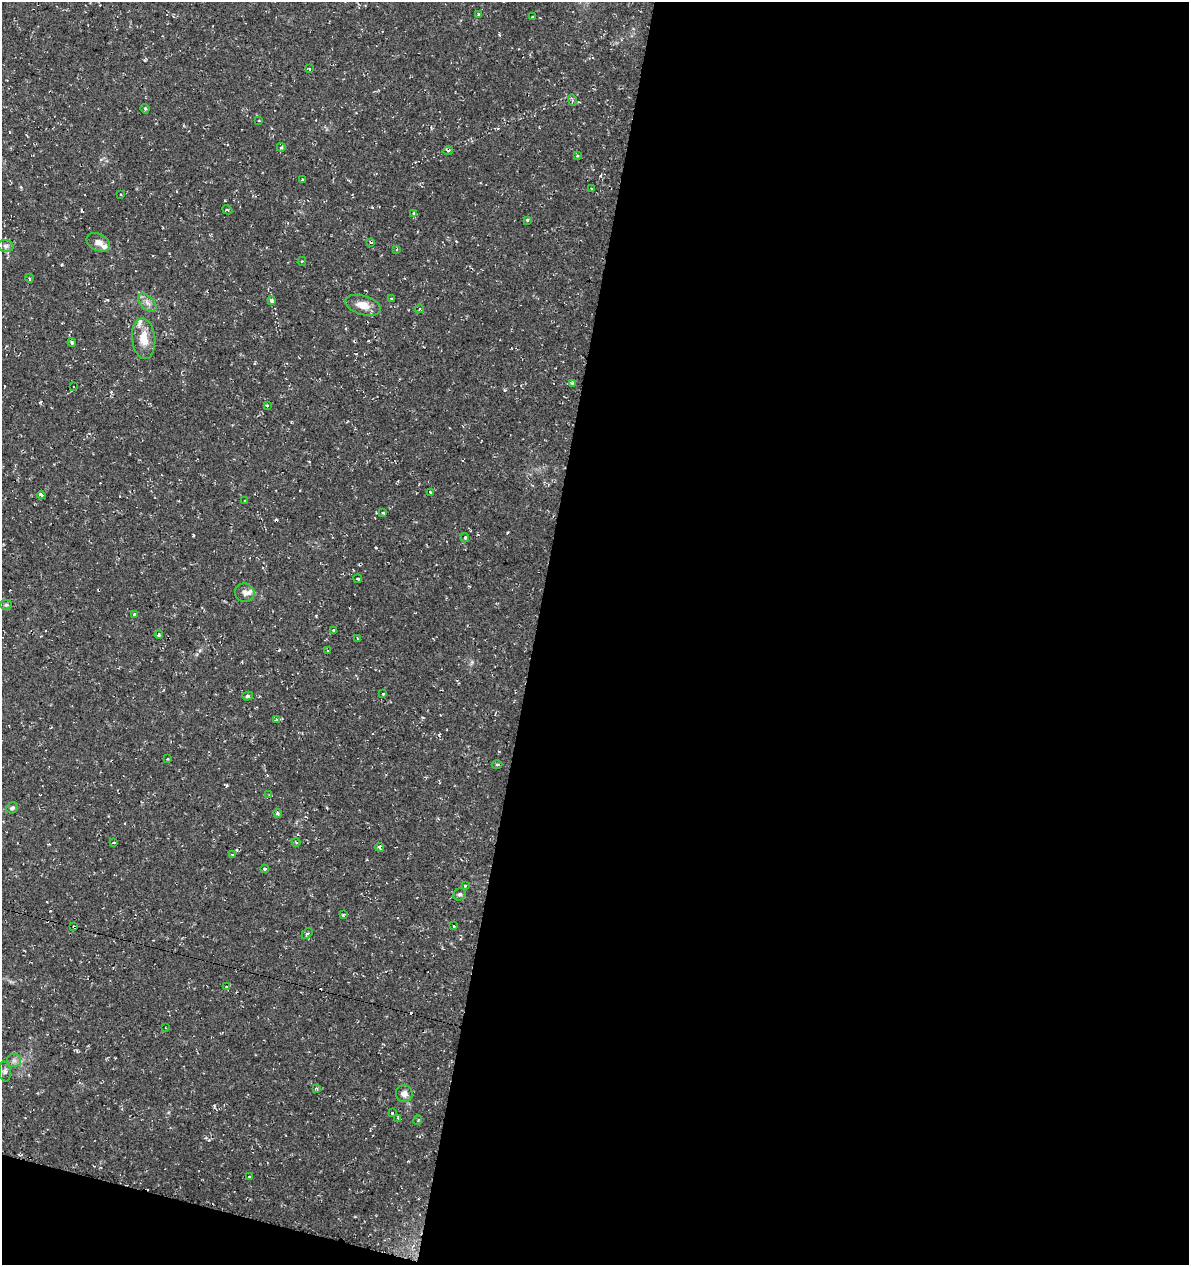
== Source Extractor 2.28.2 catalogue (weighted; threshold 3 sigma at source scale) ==
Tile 16 of 4 x 4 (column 4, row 4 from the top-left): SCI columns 3842-5028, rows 1-1263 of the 5249 x 5063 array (HDU 1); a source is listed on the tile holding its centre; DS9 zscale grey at full resolution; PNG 1191 x 1267 px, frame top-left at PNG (2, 2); each listed source drawn as its Kron ellipse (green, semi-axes under 4 px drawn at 4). Shown black and unused: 57% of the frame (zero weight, under 2 of 3 exposures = <1% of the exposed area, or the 3 px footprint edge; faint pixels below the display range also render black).
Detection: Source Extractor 2.28.2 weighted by HDU 2 'WHT'; one run over the whole footprint, this tile lists its part. Background 0.0333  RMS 0.0042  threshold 0.0187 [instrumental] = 3 sigma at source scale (4.5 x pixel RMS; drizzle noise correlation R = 1.50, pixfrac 1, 0.0396/0.0396 arcsec/px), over >= 5 px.
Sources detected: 85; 9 cosmic-ray / hot-pixel residue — neither listed nor drawn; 3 inside a brighter listed object's ellipse — not listed separately; the other 73 listed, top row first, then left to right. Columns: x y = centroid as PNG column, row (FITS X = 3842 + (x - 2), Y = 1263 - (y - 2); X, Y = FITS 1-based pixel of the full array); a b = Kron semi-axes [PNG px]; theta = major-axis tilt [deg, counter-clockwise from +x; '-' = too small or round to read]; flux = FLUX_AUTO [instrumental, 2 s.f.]
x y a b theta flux
478 14 4 3 - 0.39
532 17 2 2 - 0.33
309 69 3 3 - 0.38
572 100 6 3 -73 0.6
145 109 5 3 - 0.7
259 121 3 2 - 0.28
281 147 4 4 - 0.6
448 151 5 3 - 1
577 156 4 2 - 0.36
302 179 3 2 - 0.42
592 189 3 2 - 0.43
121 195 3 2 - 0.37
227 210 5 4 - 0.5
414 213 3 3 - 1.6
527 220 3 3 - 0.68
98 242 12 8 -28 2.8
371 242 4 3 - 0.5
6 246 8 6 -14 1.1
397 249 4 3 - 0.42
302 261 4 3 - 0.42
29 278 4 3 - 0.5
391 299 3 3 - 0.54
272 301 4 3 - 5.5
147 303 11 6 -46 2
363 305 18 9 -16 4.7
419 309 4 3 - 0.33
144 339 20 11 -84 6.8
72 342 4 3 - 0.53
572 383 4 4 - 0.51
74 387 3 2 - 0.35
267 405 3 3 - 2
430 492 4 2 - 0.59
41 495 4 3 - 2.1
245 501 3 3 - 0.99
383 513 4 3 - 1.7
465 538 4 3 - 0.53
358 579 4 3 - 0.52
245 593 10 9 - 1.9
6 605 6 5 - 0.66
134 614 3 3 - 0.57
333 630 3 3 - 1
159 635 4 3 - 0.57
357 638 3 2 - 0.29
328 650 3 2 - 0.65
383 694 3 3 - 4
248 696 5 4 - 0.71
276 720 4 4 - 0.38
167 759 2 2 - 0.33
497 764 5 3 - 0.54
269 795 4 3 - 0.43
12 808 6 5 - 0.98
278 813 4 4 - 0.56
296 842 4 3 - 0.43
114 843 3 3 - 1.4
380 847 4 3 - 1.1
233 855 3 3 - 5.2
265 869 4 3 - 0.97
465 885 3 3 - 1.9
460 894 6 5 - 0.92
343 915 4 3 - 0.47
454 926 3 3 - 1.6
74 927 3 3 - 0.91
307 933 6 4 42 0.72
227 987 4 2 - 0.49
166 1028 2 2 - 0.28
14 1060 7 6 - 1.3
5 1071 10 6 -83 1.3
316 1089 4 3 - 0.49
404 1094 8 8 - 2.4
392 1113 3 3 - 1.5
398 1118 4 3 - 2.1
418 1120 5 3 - 0.38
249 1177 3 3 - 1.6
Overlapping masked pixels (flux is a lower limit): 1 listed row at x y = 74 927
Unlisted compact peaks at least as high as the median listed source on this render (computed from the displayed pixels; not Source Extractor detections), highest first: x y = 193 535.